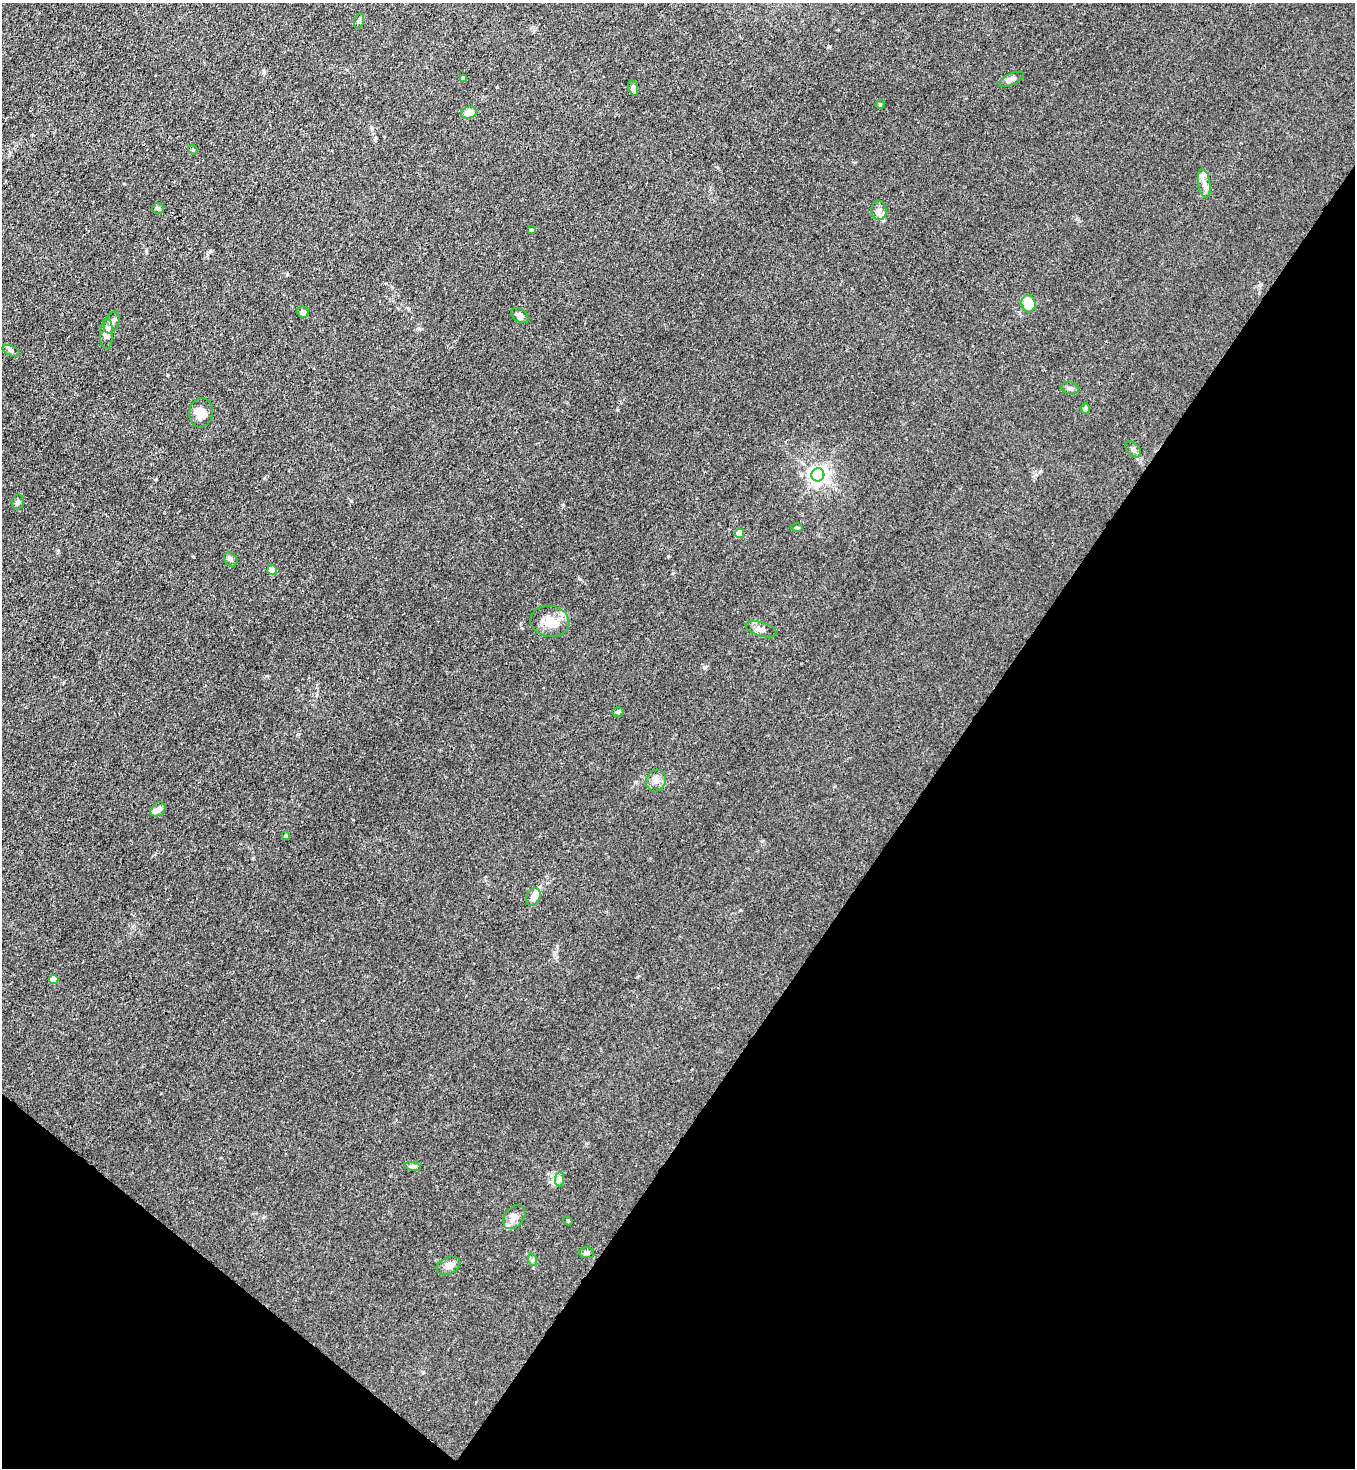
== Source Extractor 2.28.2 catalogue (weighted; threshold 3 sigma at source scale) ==
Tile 15 of 4 x 4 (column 3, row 4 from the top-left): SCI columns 2941-4293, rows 63-1528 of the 6011 x 5988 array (HDU 1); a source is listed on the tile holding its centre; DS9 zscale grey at full resolution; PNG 1357 x 1470 px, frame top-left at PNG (2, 3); each listed source drawn as its Kron ellipse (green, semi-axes under 4 px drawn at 4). Shown black and unused: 34% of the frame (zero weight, under 3 of 4 exposures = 7% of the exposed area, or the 3 px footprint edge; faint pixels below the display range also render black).
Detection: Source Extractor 2.28.2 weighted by HDU 2 'WHT'; one run over the whole footprint, this tile lists its part. Background 0.0213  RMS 0.0028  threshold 0.0126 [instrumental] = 3 sigma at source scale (4.5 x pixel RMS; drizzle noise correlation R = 1.50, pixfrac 1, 0.05/0.05 arcsec/px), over >= 5 px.
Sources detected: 46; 4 inside a brighter listed object's ellipse — not listed separately; the other 42 listed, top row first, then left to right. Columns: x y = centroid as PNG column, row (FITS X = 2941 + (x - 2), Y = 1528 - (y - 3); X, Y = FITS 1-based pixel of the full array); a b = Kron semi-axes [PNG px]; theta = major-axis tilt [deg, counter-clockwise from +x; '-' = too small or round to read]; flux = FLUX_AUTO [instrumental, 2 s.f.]
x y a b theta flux
359 21 8 4 75 0.56
463 79 4 4 - 1.2
1011 79 13 5 25 1.2
633 88 8 4 -74 0.97
880 104 4 4 - 0.33
469 112 8 5 13 3.1
193 150 5 4 - 0.31
1204 183 14 6 -81 1.7
158 209 6 5 - 0.51
879 211 9 7 -84 1.3
531 230 4 3 - 0.57
1029 304 8 7 - 5.3
303 312 6 5 - 1
520 315 9 6 -36 1.1
112 322 11 7 67 1.2
106 334 15 6 89 2.7
11 351 9 5 -24 0.63
1070 388 9 6 -15 0.75
1085 409 5 4 - 0.85
201 413 15 12 82 2.4
1133 449 9 6 -45 0.76
818 475 6 6 - 130
18 502 7 6 - 0.75
797 527 6 4 -1 0.32
740 533 4 4 - 5.4
231 559 8 6 -47 0.65
272 570 5 4 - 7.5
550 621 19 15 -9 4.3
761 629 16 7 -17 1.4
618 712 6 5 - 0.44
656 781 11 9 66 1.6
158 809 8 6 35 1.2
286 836 4 4 - 0.32
533 897 9 6 60 2.5
54 979 5 4 - 4.9
413 1166 8 4 -8 0.56
560 1179 7 4 90 0.61
514 1217 13 9 52 1.9
568 1221 4 3 - 0.25
587 1253 7 5 -2 0.6
533 1260 6 4 -71 0.47
448 1266 12 8 22 1.9
Unlisted compact peaks at least as high as the median listed source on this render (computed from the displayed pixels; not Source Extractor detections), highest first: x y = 563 505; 704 667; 210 251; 637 977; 193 557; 740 910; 419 329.